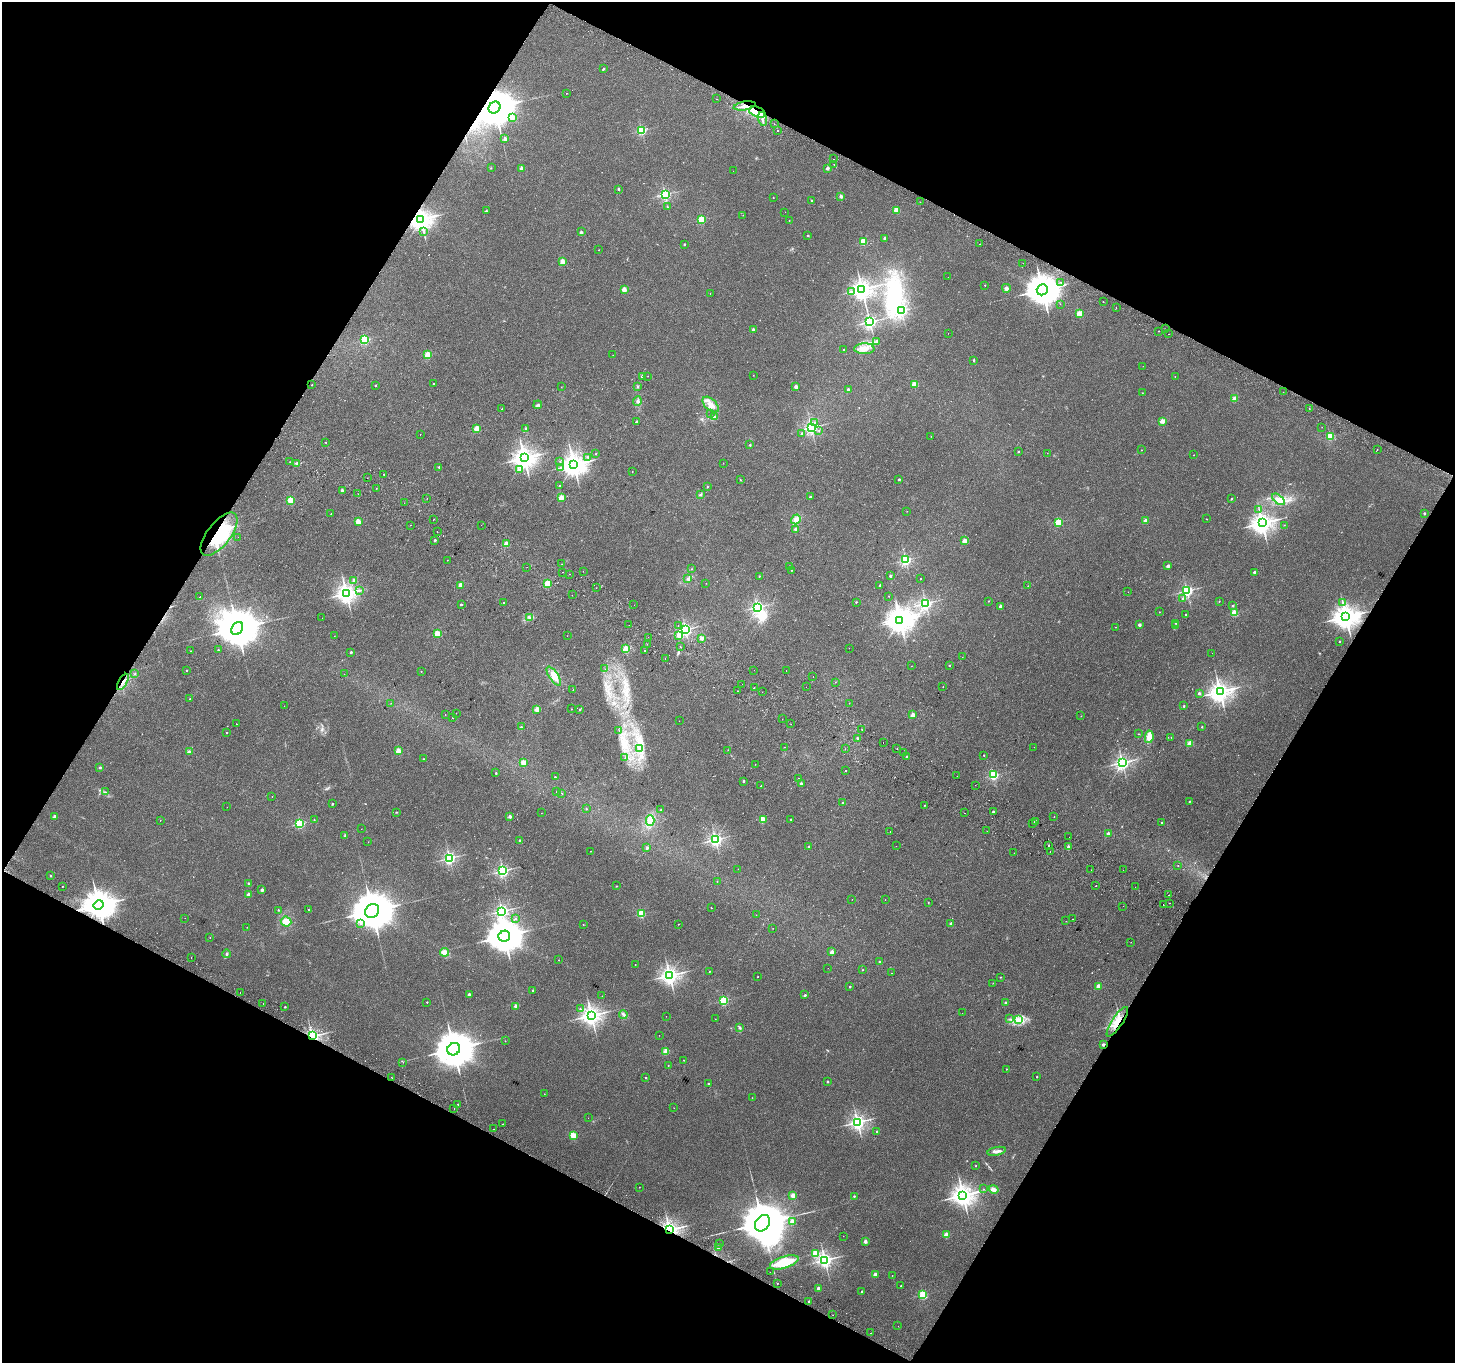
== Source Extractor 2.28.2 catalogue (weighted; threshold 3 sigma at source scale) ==
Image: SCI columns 32-5843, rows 248-5691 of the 5882 x 6004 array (HDU 1 of 3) = the unmasked area's bounding box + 8 px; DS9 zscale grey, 4 x 4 block average (1 PNG px = mean of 4 x 4 image px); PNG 1457 x 1365 px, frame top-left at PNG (2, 2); each listed source drawn as its Kron ellipse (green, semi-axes under 4 px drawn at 4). Shown black and unused: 47% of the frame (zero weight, under 2 of 3 exposures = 3% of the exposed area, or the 3 px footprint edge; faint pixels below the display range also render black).
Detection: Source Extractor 2.28.2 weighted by HDU 2 'WHT'. Background 0.0514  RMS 0.0053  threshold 0.0239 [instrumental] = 3 sigma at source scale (4.5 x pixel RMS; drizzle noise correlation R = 1.50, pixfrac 1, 0.0396/0.0396 arcsec/px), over >= 5 px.
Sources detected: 533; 4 too faint to see at this stretch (4 x 4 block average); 7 inside a brighter object's white glare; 17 cosmic-ray / hot-pixel residue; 2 long thin detections or spike segments (spike, bleed or trail) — neither listed nor drawn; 4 coinciding with a brighter row at this scale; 3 inside a brighter listed object's ellipse — not listed separately; the other 496 listed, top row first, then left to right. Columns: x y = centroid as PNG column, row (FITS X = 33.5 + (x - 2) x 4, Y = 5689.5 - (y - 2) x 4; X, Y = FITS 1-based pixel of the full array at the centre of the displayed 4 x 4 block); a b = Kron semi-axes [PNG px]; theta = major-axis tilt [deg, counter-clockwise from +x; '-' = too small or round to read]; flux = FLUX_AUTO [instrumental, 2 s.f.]
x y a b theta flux
604 69 2 2 - 5.8
566 93 2 2 - 0.77
716 99 2 2 - 2
744 106 11 2 10 14
494 108 6 5 - 14000
757 112 8 5 -21 35
512 117 2 2 - 28
762 119 7 2 -76 8.4
774 124 2 2 - 1
778 130 2 2 - 7
641 131 2 2 - 360
505 139 2 2 - 29
833 159 2 2 - 2
834 164 2 2 - 0.88
491 168 2 2 - 1.2
522 168 2 2 - 30
827 168 2 2 - 28
733 171 2 2 - 0.48
618 189 2 2 - 9.6
665 194 2 2 - 580
841 196 2 2 - 29
773 197 2 2 - 1.3
811 201 2 2 - 3.9
920 202 2 2 - 1.7
667 207 2 2 - 2
896 210 2 2 - 100
486 211 2 2 - 7.9
785 212 2 2 - 0.77
743 215 2 2 - 0.5
421 219 3 3 - 2800
701 220 2 2 - 170
789 220 2 2 - 1.2
423 232 2 2 - 1.3
581 232 2 2 - 13
808 235 2 2 - 4.6
884 238 2 2 - 14
863 242 2 2 - 160
684 244 2 2 - 5.4
980 244 2 2 - 0.69
599 250 2 2 - 1.3
562 262 2 2 - 95
1023 263 2 2 - 1.8
948 277 2 2 - 0.72
1061 282 2 2 - 1.5
985 285 2 2 - 1.4
1006 288 4 3 - 9.2
624 289 2 2 - 79
862 289 3 3 - 2200
1042 290 6 5 - 8000
851 291 2 2 - 2.9
710 294 2 2 - 2.5
1103 302 2 2 - 16
1060 304 2 2 - 0.56
1116 308 2 2 - 2.4
901 311 2 2 - 490
1079 313 2 2 - 90
870 322 2 2 - 890
1165 329 2 2 - 2.3
753 330 2 2 - 25
1159 331 2 2 - 2.1
948 333 2 2 - 0.5
1168 334 2 2 - 0.94
365 340 2 2 - 280
877 341 2 2 - 19
843 349 2 2 - 1.4
864 349 10 5 1 26
428 355 2 2 - 140
613 355 2 2 - 0.43
974 360 2 2 - 6.8
1143 366 2 2 - 0.77
753 375 2 2 - 0.98
642 376 2 2 - 13
648 376 2 2 - 0.79
1175 376 2 2 - 1.1
434 383 2 2 - 2.2
914 384 2 2 - 110
312 385 2 2 - 1.8
375 386 2 2 - 3.4
561 387 2 2 - 0.6
638 387 2 2 - 12
796 387 2 2 - 36
848 390 2 2 - 19
1283 392 2 2 - 2.9
1142 393 2 2 - 0.72
1234 399 2 2 - 70
637 401 5 3 - 6.6
538 405 4 3 - 4.5
711 405 10 5 -43 24
1309 408 2 2 - 0.96
502 409 2 2 - 2.7
711 414 2 2 - 0.93
715 417 4 2 - 4.2
1162 421 2 2 - 72
636 422 2 2 - 9.8
815 422 2 2 - 2
811 427 2 2 - 830
1322 427 2 2 - 0.72
477 428 2 2 - 96
526 429 2 2 - 20
819 430 2 2 - 1.3
801 433 2 2 - 3.8
420 434 2 2 - 1.4
931 436 2 2 - 0.75
1330 436 2 2 - 200
326 442 2 2 - 1.5
750 445 2 2 - 6.9
1141 450 2 2 - 2.3
1377 450 2 2 - 1.7
1018 451 2 2 - 4.7
1047 453 2 2 - 0.46
596 454 2 2 - 3.3
1193 455 2 2 - 0.6
588 457 2 2 - 2
524 458 3 3 - 2800
560 461 2 2 - 0.72
290 462 2 2 - 1.6
723 463 2 2 - 0.59
297 464 2 2 - 40
574 464 4 3 - 3200
439 467 2 2 - 5.3
561 467 2 2 - 1.9
519 470 2 2 - 7.1
632 472 2 2 - 1.3
384 474 2 2 - 1.6
367 478 2 2 - 0.52
899 479 2 2 - 8.5
740 480 2 2 - 1.6
559 486 2 2 - 4.7
707 487 2 2 - 1.6
376 488 2 2 - 1.7
342 490 2 2 - 23
358 494 2 2 - 1.3
700 495 3 2 - 3.7
810 497 2 2 - 5.3
427 498 2 2 - 0.9
561 498 2 2 - 84
1231 499 2 2 - 4.5
1278 499 7 4 -38 16
291 500 2 2 - 180
404 503 2 2 - 2.1
1259 510 2 2 - 1.3
907 511 2 2 - 0.65
1424 513 2 2 - 7.7
331 514 2 2 - 0.88
796 519 5 4 - 20
1206 519 2 2 - 1.4
433 520 2 2 - 0.92
1146 521 2 2 - 57
358 522 2 2 - 86
1058 522 2 2 - 160
1262 523 3 3 - 2600
410 525 2 2 - 14
481 525 2 2 - 0.56
1284 525 2 2 - 0.93
796 529 2 2 - 20
437 532 2 2 - 6.9
219 534 26 11 52 230
238 537 2 2 - 0.62
435 540 2 2 - 12
964 541 2 2 - 64
506 544 2 2 - 84
447 560 2 2 - 0.91
905 560 2 2 - 530
562 564 2 2 - 0.59
789 566 2 2 - 2.9
1168 566 2 2 - 20
527 567 2 2 - 1.3
692 569 2 2 - 0.83
792 570 2 2 - 1.1
583 571 2 2 - 1.1
562 572 2 2 - 2.4
1254 572 2 2 - 12
569 574 2 2 - 2.5
759 576 2 2 - 3.1
890 576 2 2 - 12
688 579 3 3 - 6.5
921 579 2 2 - 2.2
354 580 2 2 - 6.8
706 583 2 2 - 0.87
547 584 2 2 - 150
461 585 2 2 - 34
880 585 2 2 - 5.6
1028 586 2 2 - 0.88
596 588 2 2 - 0.56
360 590 2 2 - 1.7
1187 591 2 2 - 670
1128 592 2 2 - 1
346 594 3 2 - 1800
572 595 2 2 - 1
889 596 2 2 - 0.85
200 597 2 2 - 2.3
1182 598 2 2 - 5.5
988 601 2 2 - 2.1
1219 601 2 2 - 2.2
856 602 2 2 - 3.4
1342 602 2 2 - 1.7
504 603 2 2 - 1.4
926 603 2 2 - 750
461 605 2 2 - 7.1
634 605 2 2 - 0.58
1000 606 2 2 - 26
1233 606 2 2 - 5.6
757 607 2 2 - 710
1159 612 2 2 - 1.2
1234 613 2 2 - 140
1186 614 2 2 - 4.6
529 617 3 2 - 3.4
1346 617 4 3 - 3500
322 618 2 2 - 0.58
900 620 4 3 - 2200
1175 623 2 2 - 1.9
629 625 2 2 - 0.89
1139 625 2 2 - 26
678 626 2 2 - 0.73
1176 626 3 2 - 2.6
1116 627 2 2 - 0.71
237 628 7 5 54 14000
686 629 2 2 - 810
437 634 2 2 - 150
679 635 2 2 - 47
334 636 2 2 - 0.7
567 636 2 2 - 3
648 637 2 2 - 1.1
701 638 2 2 - 28
1340 641 2 2 - 4.2
647 644 2 2 - 3.1
680 646 2 2 - 1
849 648 2 2 - 1.3
626 649 2 2 - 170
218 650 2 2 - 4.3
644 650 2 2 - 1.5
191 651 2 2 - 0.81
351 652 2 2 - 9.8
1212 653 2 2 - 0.81
962 657 2 2 - 0.45
665 658 2 2 - 8.5
949 665 2 2 - 3.8
911 666 2 2 - 0.83
605 669 2 2 - 0.85
754 670 2 2 - 0.9
187 671 2 2 - 3
421 671 2 2 - 1.6
786 671 2 2 - 1.5
135 674 2 2 - 1.7
344 674 2 2 - 1.2
554 676 11 4 -56 38
813 677 2 2 - 1.2
123 682 9 2 60 12
835 682 2 2 - 0.83
742 684 2 2 - 1.4
943 686 2 2 - 1.2
754 687 2 2 - 4
806 687 2 2 - 1.1
573 690 2 2 - 0.69
737 691 2 2 - 0.64
762 692 2 2 - 0.64
1220 692 3 3 - 2500
1199 693 2 2 - 19
190 699 2 2 - 2.7
391 703 2 2 - 0.55
849 703 2 2 - 1
284 706 2 2 - 0.58
1184 706 2 2 - 5.5
537 709 2 2 - 78
571 709 2 2 - 1.2
580 709 2 2 - 4.1
456 713 2 2 - 1.7
445 715 2 2 - 0.89
913 715 2 2 - 55
1081 716 2 2 - 0.93
453 718 2 2 - 0.85
782 719 2 2 - 0.96
679 721 2 2 - 2.9
236 724 2 2 - 1.9
791 724 2 2 - 0.51
521 727 2 2 - 5.2
1202 727 2 2 - 4.8
619 730 2 2 - 0.57
862 730 2 2 - 2.2
226 732 2 2 - 2.6
1139 734 2 2 - 6.1
1149 737 6 4 81 27
1171 737 2 2 - 0.69
857 738 2 2 - 5.1
883 742 2 2 - 5
1190 743 2 2 - 82
784 747 2 2 - 3.9
1034 747 2 2 - 2
639 749 3 2 - 4.5
845 749 2 2 - 0.43
897 749 2 2 - 3.6
728 750 2 2 - 0.66
398 751 2 2 - 110
189 752 3 3 - 4
904 753 2 2 - 2.8
984 755 2 2 - 2.2
906 757 2 2 - 3.7
625 758 2 2 - 0.84
423 759 2 2 - 2
523 762 2 2 - 80
1122 762 2 2 - 1100
755 764 2 2 - 1.3
100 767 2 2 - 7.9
846 771 2 2 - 7.6
496 773 2 2 - 4.4
993 775 2 2 - 410
957 776 2 2 - 0.73
555 777 2 2 - 4
798 779 2 2 - 2.1
743 781 2 2 - 8.6
801 784 2 2 - 24
975 785 2 2 - 0.61
761 786 2 2 - 3.2
105 792 4 2 - 3.4
556 792 2 2 - 0.59
562 793 2 2 - 5.3
272 796 2 2 - 1.3
1189 801 2 2 - 2.3
842 803 2 2 - 5.6
332 804 2 2 - 8.4
925 805 2 2 - 1.8
227 807 2 2 - 0.51
586 809 2 2 - 3.8
661 810 2 2 - 4
397 812 3 2 - 1.6
993 812 2 2 - 14
541 813 2 2 - 0.46
965 813 2 2 - 1.1
510 816 2 2 - 27
55 817 2 2 - 41
1054 817 2 2 - 1.2
763 819 2 2 - 72
791 819 2 2 - 2.6
160 820 2 2 - 1
314 820 2 2 - 2.2
650 821 5 4 - 26
1035 822 2 2 - 30
1162 823 2 2 - 2
300 824 2 2 - 330
1033 824 2 2 - 2.2
361 829 2 2 - 0.61
987 831 2 2 - 0.77
890 832 2 2 - 0.67
1108 834 2 2 - 42
345 835 2 2 - 1.7
1069 837 2 2 - 1.6
519 840 2 2 - 4.1
715 840 2 2 - 870
368 842 2 2 - 0.56
896 846 2 2 - 1.2
1048 846 2 2 - 14
809 847 2 2 - 15
1068 847 2 2 - 33
647 848 3 2 - 5.1
591 851 2 2 - 0.76
1050 851 2 2 - 2.4
1014 853 2 2 - 0.57
449 858 2 2 - 730
1178 866 2 2 - 1.7
738 869 2 2 - 0.75
1091 870 2 2 - 3
1123 870 2 2 - 0.44
503 871 2 2 - 680
51 876 2 2 - 7.8
717 881 2 2 - 1.2
248 883 2 2 - 6.5
63 886 2 2 - 4.9
617 886 2 2 - 0.9
1096 886 2 2 - 18
1135 887 2 2 - 0.6
262 890 2 2 - 20
249 895 2 2 - 45
1169 895 2 2 - 5.2
852 899 2 2 - 0.57
885 900 2 2 - 0.59
928 903 2 2 - 1.7
1169 903 2 2 - 2.3
1163 904 2 2 - 2.3
99 905 5 4 - 7100
1123 906 2 2 - 1.4
711 908 2 2 - 2.7
278 910 2 2 - 4.2
309 910 2 2 - 1.4
372 911 7 6 - 15000
502 911 2 2 - 830
641 914 2 2 - 200
756 915 2 2 - 0.81
185 918 2 2 - 0.43
516 919 2 2 - 2.7
1072 919 2 2 - 0.5
1066 921 2 2 - 0.49
286 922 5 5 - 35
361 923 2 2 - 2.2
678 924 2 2 - 1.5
951 924 2 2 - 34
583 925 2 2 - 1.3
247 927 2 2 - 1.5
773 928 2 2 - 0.75
504 936 6 5 - 8900
210 937 2 2 - 0.7
1131 942 2 2 - 0.6
445 952 4 4 - 15
832 952 2 2 - 36
227 954 4 2 - 4.7
191 957 2 2 - 1
559 960 2 2 - 1.3
880 962 2 2 - 14
635 964 2 2 - 1.5
828 968 2 2 - 0.45
862 970 2 2 - 2.6
710 971 2 2 - 1.2
891 973 2 2 - 0.59
670 975 3 3 - 1600
758 977 2 2 - 1.2
1001 977 2 2 - 1.8
993 983 2 2 - 0.91
1098 986 2 2 - 57
850 987 2 2 - 7.4
533 990 2 2 - 7.2
240 992 2 2 - 1.6
469 994 2 2 - 21
805 995 2 2 - 4.6
602 996 2 2 - 0.68
724 1000 2 2 - 310
427 1002 2 2 - 3.4
1006 1003 2 2 - 16
263 1004 2 2 - 29
516 1006 2 2 - 47
285 1007 2 2 - 5.7
580 1009 2 2 - 2.6
962 1013 2 2 - 1.1
623 1014 4 3 - 6.3
591 1015 3 3 - 2000
666 1016 2 2 - 0.72
715 1019 2 2 - 0.81
1010 1019 2 2 - 2
1018 1020 4 3 - 8.6
1117 1022 17 5 56 58
740 1027 3 2 - 3.8
659 1035 2 2 - 0.51
312 1036 2 2 - 1200
505 1041 2 2 - 1.5
1103 1044 2 2 - 17
454 1049 6 6 - 12000
666 1051 2 2 - 100
684 1060 2 2 - 1.8
403 1062 2 2 - 0.62
668 1065 2 2 - 1.9
1006 1069 2 2 - 2.3
392 1077 2 2 - 0.82
1037 1077 2 2 - 4
646 1078 2 2 - 4.2
828 1082 2 2 - 6.7
708 1084 2 2 - 3.1
544 1094 2 2 - 0.95
752 1098 2 2 - 1.7
458 1104 2 2 - 4.4
454 1108 2 2 - 2.2
674 1108 2 2 - 0.52
588 1118 2 2 - 0.49
858 1122 2 2 - 1200
503 1124 2 2 - 3.1
494 1129 2 2 - 2.5
877 1131 2 2 - 2.5
573 1135 2 2 - 150
997 1151 9 3 12 12
976 1166 2 2 - 2.2
639 1187 2 2 - 0.66
984 1189 2 2 - 0.57
994 1189 5 4 - 10
793 1195 2 2 - 77
963 1195 3 3 - 2800
854 1196 2 2 - 4.5
792 1221 2 2 - 62
762 1223 9 6 54 22000
670 1230 2 2 - 1800
946 1235 2 2 - 89
843 1236 2 2 - 0.66
865 1241 2 2 - 34
719 1243 2 2 - 1.4
719 1248 2 2 - 45
815 1253 2 2 - 140
825 1260 2 2 - 1200
784 1262 15 5 17 110
770 1272 2 2 - 1
875 1275 2 2 - 56
892 1276 2 2 - 0.74
778 1283 2 2 - 2
901 1286 2 2 - 1.3
818 1288 2 2 - 35
862 1291 2 2 - 1.6
923 1295 2 2 - 270
809 1301 2 2 - 4.7
833 1315 2 2 - 3.5
898 1326 2 2 - 1.1
871 1333 2 2 - 8.4
Overlapping masked pixels (flux is a lower limit): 12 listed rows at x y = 744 106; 494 108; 757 112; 421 219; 219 534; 1346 617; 123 682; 99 905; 1117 1022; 312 1036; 1103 1044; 670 1230
Diffuse or blended objects may show on this block-average render without a row.